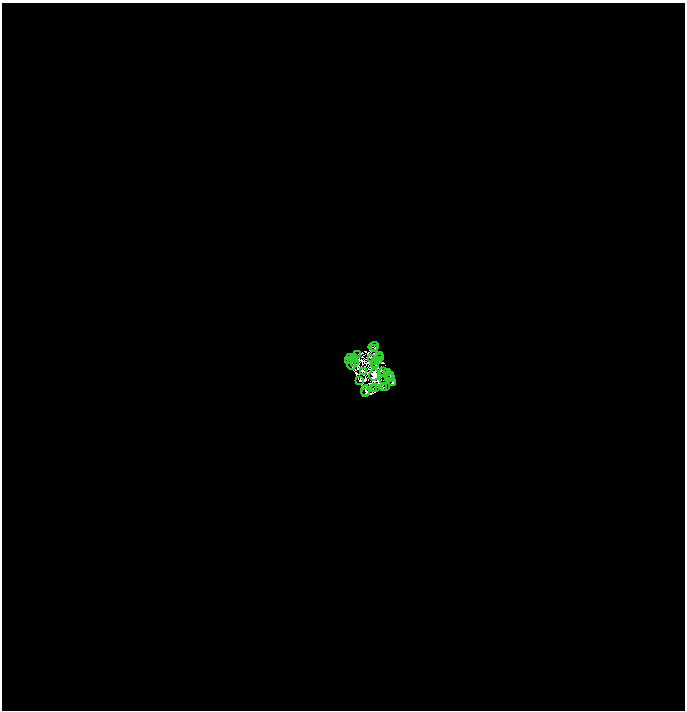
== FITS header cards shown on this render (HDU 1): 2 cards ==
NAXIS1  =                 1366
NAXIS2  =                 1416

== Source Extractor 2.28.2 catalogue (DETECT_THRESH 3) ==
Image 1366 x 1416 px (HDU 1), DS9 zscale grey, zoomed out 1/2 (1 PNG px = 2 x 2 image px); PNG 687 x 712 px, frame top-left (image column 2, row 1415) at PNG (2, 3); each listed source drawn as its Kron ellipse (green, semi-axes under 4 px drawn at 4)
Background -2.65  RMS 1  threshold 3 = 3 sigma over >= 5 px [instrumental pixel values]
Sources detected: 91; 58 cannot appear on this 1/2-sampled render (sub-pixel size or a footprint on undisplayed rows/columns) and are neither listed nor drawn; the other 33 listed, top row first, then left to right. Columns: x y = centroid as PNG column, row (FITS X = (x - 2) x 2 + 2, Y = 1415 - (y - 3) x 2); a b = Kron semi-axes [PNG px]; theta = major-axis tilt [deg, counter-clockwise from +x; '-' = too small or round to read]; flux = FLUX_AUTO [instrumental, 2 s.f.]
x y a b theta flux
374 346 5 2 - 410
375 349 2 1 - 190
357 355 3 1 - 140
379 356 2 1 - 120
353 357 3 1 - 8.3
350 358 4 1 - 460
372 358 2 1 - 290
381 358 2 1 - 140
348 360 4 1 - 540
354 360 3 2 - 310
376 361 2 1 - 450
379 361 2 1 - 73
355 363 2 1 - 310
374 363 2 1 - 160
351 364 6 3 -83 1500
376 365 2 1 - 49
364 371 2 1 - 410
384 371 2 1 - 16
388 372 2 2 - 610
374 375 6 5 - 170000
388 375 4 1 - 55
390 376 2 1 - 100
388 377 2 1 - 130
391 378 2 1 - 15
384 380 2 1 - 190
360 381 4 1 - 390
392 383 4 2 - 250
386 386 2 1 - 120
376 387 2 1 - 260
383 388 3 2 - 330
373 389 2 1 - 40
365 391 5 1 - 320
365 393 2 1 - 510
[58 sub-pixel or undisplayed-footprint detections neither listed nor drawn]